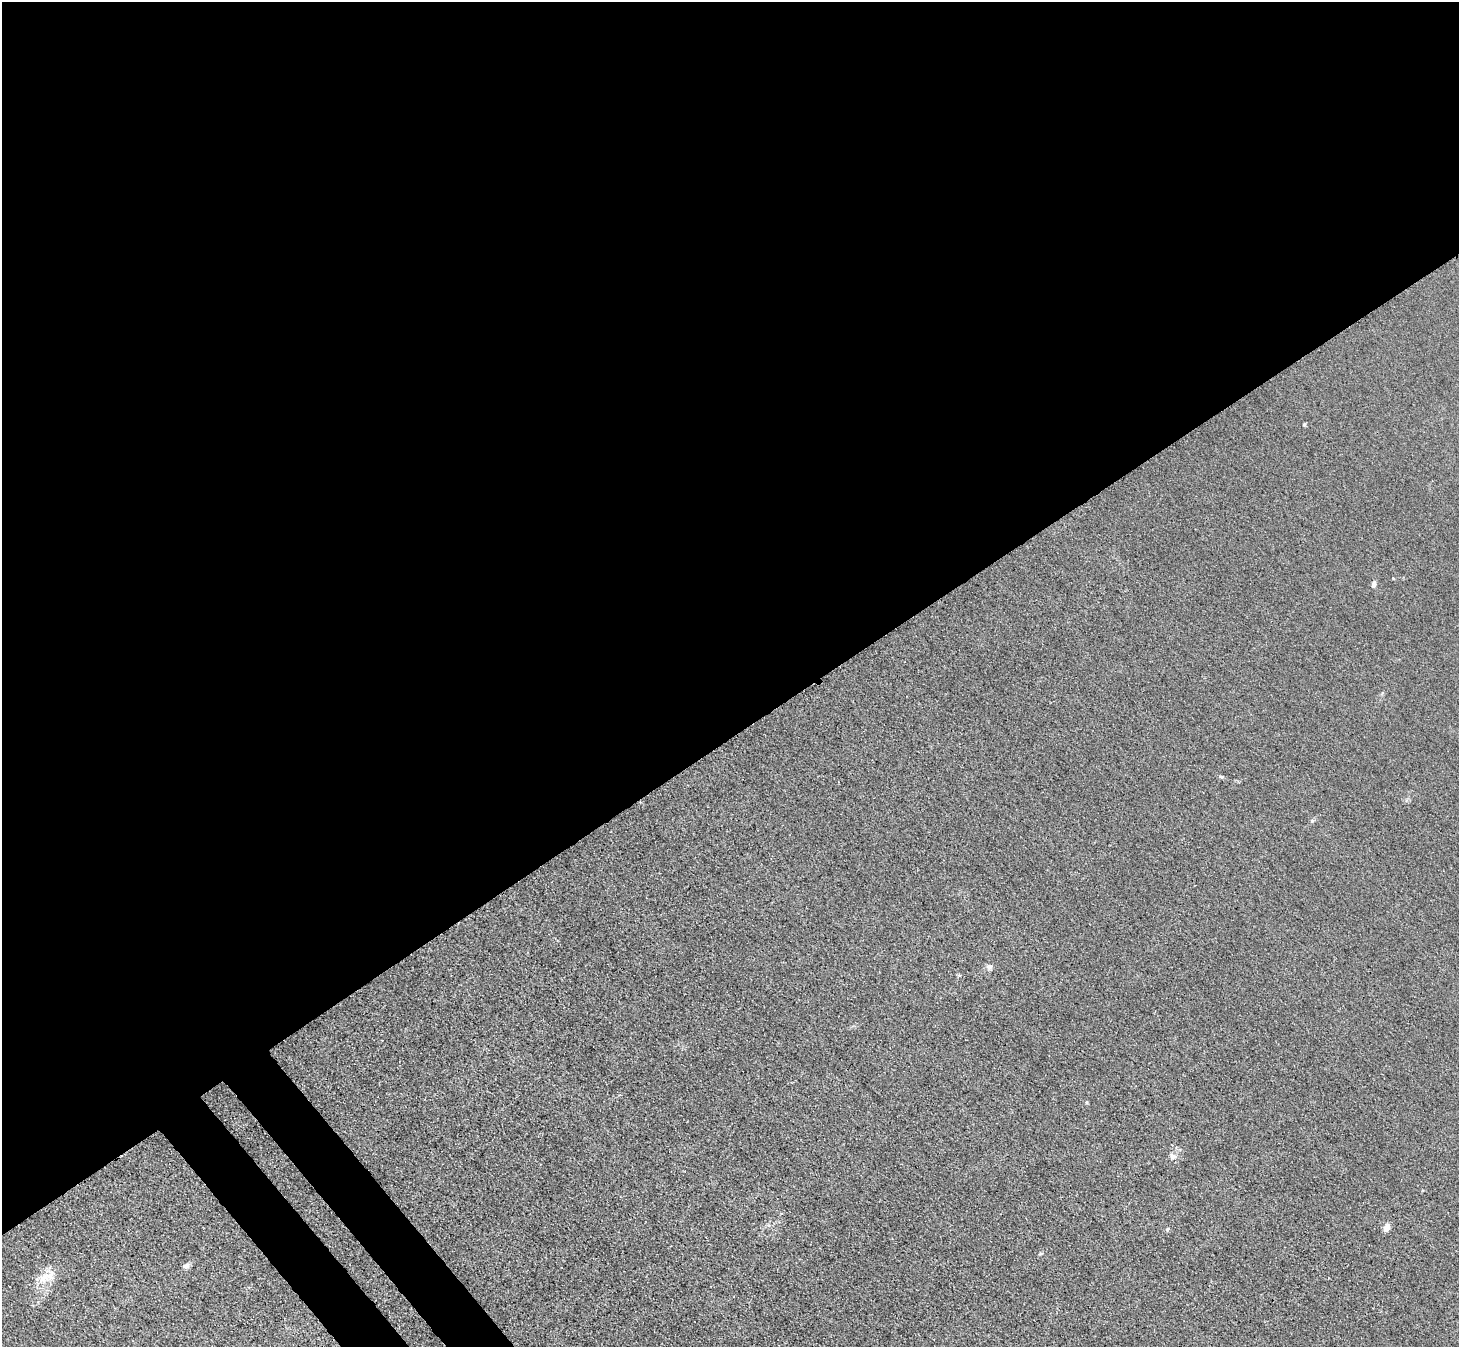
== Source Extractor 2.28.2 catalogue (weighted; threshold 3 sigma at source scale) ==
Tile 2 of 4 x 4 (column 2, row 1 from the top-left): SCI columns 1559-3015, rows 4300-5644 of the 6166 x 6131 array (HDU 1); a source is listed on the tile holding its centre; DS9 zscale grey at full resolution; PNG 1461 x 1349 px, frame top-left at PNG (2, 2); no overlay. Shown black and unused: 57% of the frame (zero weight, under 3 of 4 exposures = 9% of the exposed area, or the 3 px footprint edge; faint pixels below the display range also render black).
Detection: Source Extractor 2.28.2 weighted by HDU 2 'WHT'; one run over the whole footprint, this tile lists its part. Background 0.0318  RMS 0.0067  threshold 0.0304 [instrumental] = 3 sigma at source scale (4.5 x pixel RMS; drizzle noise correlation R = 1.50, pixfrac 1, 0.05/0.05 arcsec/px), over >= 5 px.
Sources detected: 9; all 9 listed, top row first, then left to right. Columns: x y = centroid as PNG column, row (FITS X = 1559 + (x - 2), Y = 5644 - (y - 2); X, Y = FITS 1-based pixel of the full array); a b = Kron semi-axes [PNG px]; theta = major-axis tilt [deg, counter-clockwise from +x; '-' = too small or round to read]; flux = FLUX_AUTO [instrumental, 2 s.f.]
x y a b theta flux
1304 425 5 3 - 0.72
1374 584 7 6 - 2.1
1221 776 6 4 -2 0.87
989 967 8 7 - 2
1172 1156 8 7 - 2.4
1387 1227 9 6 68 4.4
1167 1229 7 5 42 1
186 1266 8 6 37 2.4
44 1277 19 12 50 10